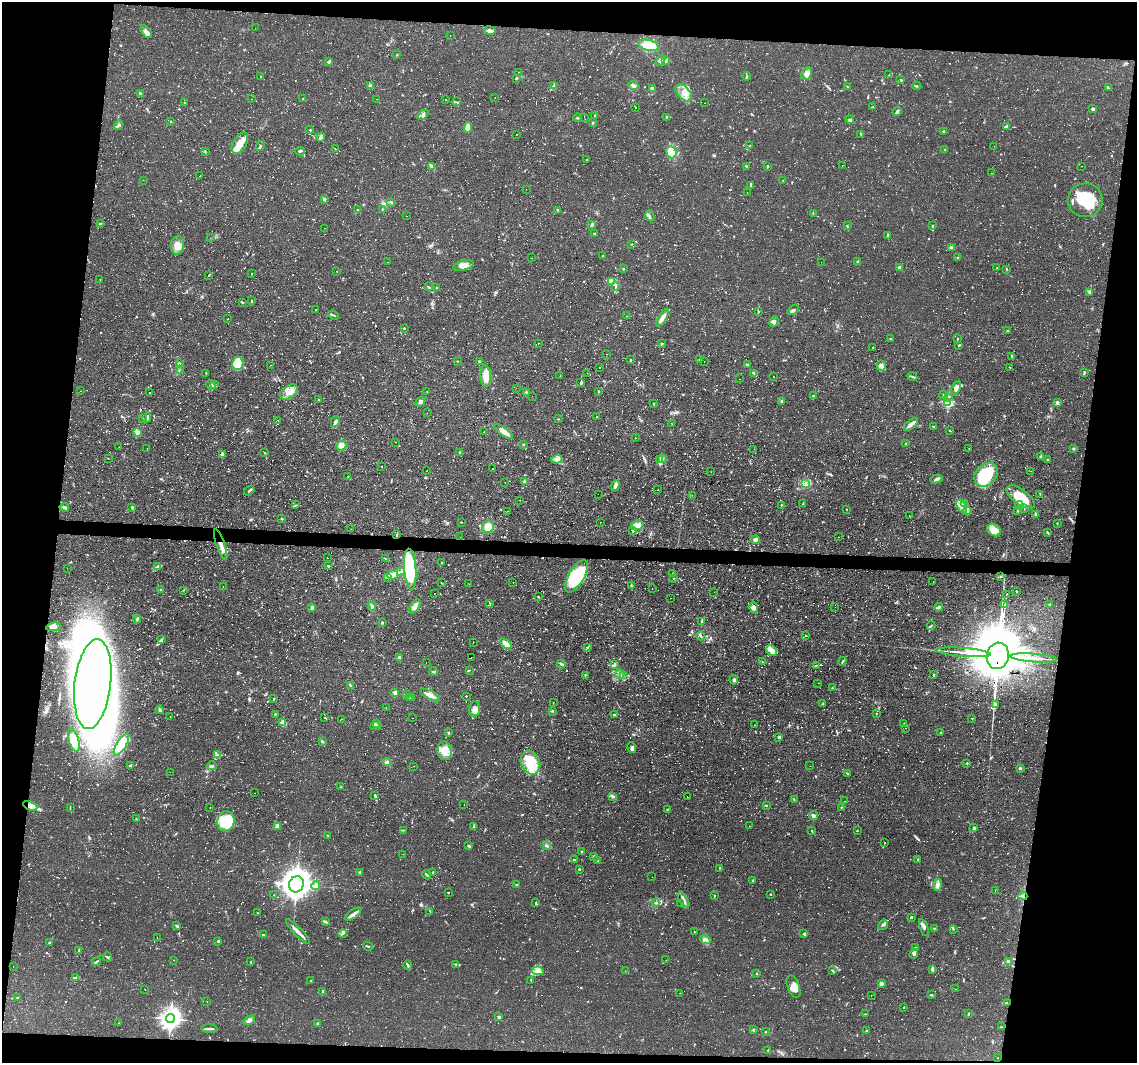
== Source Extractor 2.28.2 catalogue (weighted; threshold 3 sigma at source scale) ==
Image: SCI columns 1-4538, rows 215-4457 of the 4538 x 4561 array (HDU 1 of 3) = the unmasked area's bounding box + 8 px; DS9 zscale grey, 4 x 4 block average (1 PNG px = mean of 4 x 4 image px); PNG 1139 x 1065 px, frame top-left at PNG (2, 2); each listed source drawn as its Kron ellipse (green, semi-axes under 4 px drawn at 4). Shown black and unused: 16% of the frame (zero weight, under 2 of 3 exposures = <1% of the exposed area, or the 3 px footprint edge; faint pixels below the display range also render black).
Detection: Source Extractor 2.28.2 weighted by HDU 2 'WHT'. Background 0.112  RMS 0.0077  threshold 0.0345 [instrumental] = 3 sigma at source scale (4.5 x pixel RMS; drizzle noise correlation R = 1.50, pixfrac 1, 0.05/0.05 arcsec/px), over >= 5 px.
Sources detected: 1919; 20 too faint to see at this stretch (4 x 4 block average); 18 inside a brighter object's white glare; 181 cosmic-ray / hot-pixel residue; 1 long thin detection or spike segment (spike, bleed or trail) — neither listed nor drawn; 37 coinciding with a brighter row at this scale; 63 inside a brighter listed object's ellipse — not listed separately; of the other 1599, all 500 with FLUX_AUTO >= 2.39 (the completeness limit of this list) listed and drawn (1099 fainter detections not listed), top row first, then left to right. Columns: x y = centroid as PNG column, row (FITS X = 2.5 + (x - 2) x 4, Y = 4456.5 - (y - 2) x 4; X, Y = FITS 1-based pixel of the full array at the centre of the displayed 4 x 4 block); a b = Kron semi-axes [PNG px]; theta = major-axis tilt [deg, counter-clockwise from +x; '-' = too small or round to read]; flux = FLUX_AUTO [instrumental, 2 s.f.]
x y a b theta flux
255 28 2 2 - 3.6
490 31 6 2 -9 21
146 32 7 3 -49 21
450 36 2 2 - 2.6
649 45 10 5 -15 100
397 55 3 2 - 2.9
660 60 6 4 51 14
666 60 4 3 - 7.7
328 62 3 2 - 7.1
518 72 2 2 - 4.5
807 74 6 5 - 32
889 75 2 2 - 12
747 76 4 2 - 3.1
261 77 3 2 - 3.6
516 78 2 2 - 6.1
901 80 3 2 - 5.3
634 85 5 3 - 11
370 86 3 3 - 11
554 86 4 2 - 9
916 86 5 2 - 3.6
848 87 2 2 - 2.8
652 88 3 3 - 6.3
1108 88 3 2 - 3.4
140 93 3 2 - 8.2
684 93 10 6 -46 45
495 98 2 2 - 2.7
251 99 2 2 - 2.6
303 99 2 2 - 3.6
376 99 2 2 - 5.3
446 99 2 2 - 5.2
184 102 2 2 - 23
456 102 3 2 - 2.5
704 103 2 2 - 3
636 107 2 2 - 3.8
872 107 3 2 - 4.4
1093 109 4 2 - 11
897 112 5 2 - 13
423 115 6 3 42 14
595 116 2 2 - 3.4
584 117 2 2 - 5.4
666 117 2 2 - 2.4
578 118 4 2 - 5.1
850 120 5 3 - 9.4
171 121 2 2 - 4.3
592 123 2 2 - 4.5
119 125 5 3 - 12
468 127 5 2 - 41
1006 127 3 2 - 12
310 130 2 2 - 3.8
943 131 2 2 - 3.4
516 134 2 2 - 5.6
861 134 4 2 - 3.5
320 137 4 3 - 13
240 143 12 6 59 69
260 146 5 2 - 6.5
749 146 2 2 - 3.1
994 146 2 2 - 4.2
335 149 2 2 - 3.7
945 149 3 2 - 4.7
205 151 3 2 - 3.8
300 151 5 2 - 6.3
671 152 6 5 - 29
587 160 2 2 - 5.8
842 165 2 2 - 13
431 166 2 2 - 5.2
746 166 2 2 - 3.9
767 166 2 2 - 3.3
1081 166 2 2 - 5.1
991 173 2 2 - 3.7
200 176 2 2 - 7.2
143 180 2 2 - 3.9
783 180 2 2 - 2.5
751 186 3 2 - 5
526 190 2 2 - 6.1
747 192 2 2 - 2.5
324 199 3 2 - 9.9
1085 200 17 17 - 180
391 202 3 2 - 4.4
382 209 2 2 - 3
358 210 3 2 - 4.2
558 210 4 2 - 3.7
813 213 3 2 - 2.6
407 216 2 2 - 3.4
650 216 5 2 - 6.4
100 223 3 2 - 5.1
592 225 4 2 - 8.6
847 226 3 2 - 3.1
932 226 2 2 - 3
324 228 2 2 - 2.7
595 234 2 2 - 8.7
888 235 3 3 - 5.7
210 238 2 2 - 3
631 244 2 2 - 2.4
177 245 9 6 85 41
951 247 4 2 - 16
603 256 3 2 - 3.7
531 258 2 2 - 4.2
958 258 3 2 - 2.5
858 261 3 2 - 6.7
387 262 2 2 - 2.6
821 262 2 2 - 4.5
463 265 10 5 14 30
899 268 3 3 - 13
997 268 2 2 - 8.5
623 269 2 2 - 8.6
1006 269 3 2 - 2.7
337 271 2 2 - 11
251 274 2 2 - 11
208 275 3 2 - 2.8
100 279 2 2 - 4.1
611 281 3 3 - 8.4
616 286 2 2 - 3.2
428 287 4 2 - 5
437 288 3 2 - 4
1089 292 2 2 - 2.8
252 301 3 2 - 4.2
242 303 2 2 - 2.4
315 309 2 2 - 4.6
793 310 6 3 31 9.3
758 311 3 2 - 3.6
333 315 6 2 -26 5.9
627 316 2 2 - 12
663 317 10 3 57 38
228 319 2 2 - 3.4
774 321 5 3 - 11
404 328 2 2 - 3.8
1007 331 3 2 - 3
891 339 2 2 - 3.4
957 339 3 2 - 2.7
538 343 2 2 - 4
662 344 2 2 - 3
959 345 2 2 - 5.8
873 347 2 2 - 3.4
607 354 2 2 - 2.5
1012 356 3 2 - 6
700 359 2 2 - 2.8
631 360 2 2 - 3.6
457 361 2 2 - 2.7
479 361 2 2 - 14
704 362 2 2 - 12
179 363 3 3 - 8
238 363 6 5 - 95
747 364 3 2 - 7.5
270 365 2 2 - 2.8
881 366 5 4 - 17
1010 367 3 2 - 4.9
599 368 2 2 - 2.8
179 370 3 2 - 3.3
206 373 3 2 - 3.3
587 373 2 2 - 3.3
754 373 3 2 - 4.8
1084 373 3 2 - 3.9
486 376 11 5 -88 74
560 376 2 2 - 2.6
773 376 2 2 - 3
912 377 5 2 - 5.8
739 379 2 2 - 4.1
581 383 3 2 - 7.2
211 385 5 2 - 11
214 385 3 2 - 10
516 388 2 2 - 2.8
956 388 7 4 66 25
80 391 2 2 - 3.2
427 391 2 2 - 2.6
150 392 2 2 - 4.4
289 392 10 6 36 40
526 392 2 2 - 2.9
598 392 3 2 - 3.3
944 395 4 2 - 4.8
532 396 2 2 - 2.9
813 396 2 2 - 4
949 397 2 2 - 4.2
319 400 3 2 - 4.3
782 401 2 2 - 6.9
420 402 5 3 - 14
948 403 2 2 - 300
1057 403 4 3 - 10
654 404 2 2 - 2.8
427 413 2 2 - 11
596 417 2 2 - 3.9
142 418 2 2 - 2.5
147 418 4 3 - 16
558 419 2 2 - 2.9
278 420 2 2 - 4
335 422 6 3 74 10
671 423 2 2 - 2.6
911 424 8 2 40 24
934 427 3 2 - 4.1
950 431 3 2 - 3.5
137 432 4 3 - 11
484 432 2 2 - 4.4
504 432 11 3 -36 40
635 438 2 2 - 4.8
396 442 2 2 - 6.7
524 444 2 2 - 3.2
906 444 3 2 - 3.8
341 446 5 5 - 28
119 447 2 2 - 10
147 448 2 2 - 2.9
969 448 2 2 - 3.1
754 449 2 2 - 4.4
1074 449 2 2 - 8.2
460 452 4 2 - 6.2
265 453 2 2 - 4.8
222 454 3 3 - 17
1041 457 4 3 - 7.7
108 459 2 2 - 2.8
557 459 5 4 - 17
660 459 4 2 - 4.7
662 459 2 2 - 5
1047 460 2 2 - 3.5
381 466 2 2 - 11
493 469 2 2 - 3.3
427 471 2 2 - 2.6
1030 471 2 2 - 3.3
711 472 2 2 - 4.3
986 475 13 10 45 210
348 477 3 2 - 3.3
936 479 6 3 13 12
524 481 2 2 - 3.2
505 482 2 2 - 6
806 483 3 2 - 6.8
615 485 6 4 72 16
658 490 2 2 - 14
249 491 5 2 - 6.6
598 494 2 2 - 4.7
1040 494 2 2 - 2.5
692 495 2 2 - 3.7
1021 497 17 7 -36 150
520 500 2 2 - 2.6
803 504 2 2 - 7.4
965 504 4 2 - 4.9
296 505 3 2 - 3
781 505 2 2 - 2.8
1019 505 4 2 - 8.3
962 506 7 4 -58 26
64 507 5 3 - 10
132 507 2 2 - 4.1
846 509 2 2 - 2.4
1024 509 2 2 - 4.5
507 511 2 2 - 3.8
967 511 4 2 - 7.3
1018 511 3 2 - 3.9
1035 514 4 2 - 8.4
909 516 2 2 - 3.9
282 519 2 2 - 4.4
461 522 2 2 - 2.9
600 522 2 2 - 4.7
1057 523 2 2 - 3.2
637 525 7 4 18 53
488 527 6 5 - 50
351 529 2 2 - 6.7
994 530 7 6 - 57
633 531 2 2 - 5.8
1047 532 3 2 - 2.6
396 535 3 2 - 2.9
460 537 2 2 - 3
839 537 2 2 - 4
755 540 4 4 - 19
221 544 16 3 -70 29
327 558 2 2 - 4.8
386 559 3 2 - 2.7
442 563 2 2 - 4.5
158 566 2 2 - 4.3
328 566 3 2 - 5.4
67 569 2 2 - 2.5
410 569 20 6 -85 280
401 571 2 2 - 4.1
673 574 2 2 - 3
393 575 5 4 - 21
576 576 18 7 60 280
1001 576 2 2 - 2.7
387 577 2 2 - 4
673 578 2 2 - 2.4
933 582 2 2 - 4.5
442 583 3 2 - 2.6
468 583 2 2 - 2.5
513 583 2 2 - 3.7
631 585 2 2 - 2.8
223 587 2 2 - 12
652 589 2 2 - 7.9
161 590 2 2 - 3.8
183 590 2 2 - 2.4
1017 591 2 2 - 3.3
714 592 2 2 - 2.5
434 593 2 2 - 4
1006 594 2 2 - 14
538 597 2 2 - 4.2
671 598 2 2 - 5.1
490 603 2 2 - 7.5
1004 605 2 2 - 7.6
1050 605 2 2 - 16
372 606 4 2 - 8.6
415 606 8 4 59 33
312 607 4 3 - 9.9
754 607 6 4 -76 17
835 607 2 2 - 3.3
939 607 4 2 - 15
137 619 4 2 - 7.4
702 621 3 2 - 7.2
382 623 3 2 - 5.9
931 626 4 2 - 4.4
54 627 7 4 7 18
805 635 2 2 - 3.5
701 636 4 2 - 4.6
161 640 3 2 - 5.4
473 642 2 2 - 3.1
506 644 6 3 -40 47
587 648 3 2 - 3.7
771 650 6 5 - 22
963 652 28 2 -4 41
998 656 13 11 77 32000
399 657 2 2 - 9.5
471 657 2 2 - 6.1
1033 658 23 2 -4 37
426 662 2 2 - 2.4
762 662 2 2 - 4.5
842 662 4 2 - 5
561 664 4 3 - 6.9
615 665 3 2 - 7
816 665 4 2 - 4.1
469 670 3 2 - 3.4
434 672 4 2 - 7.6
620 674 4 2 - 4.4
585 675 2 2 - 3.1
623 675 3 2 - 7.8
933 675 2 2 - 3.5
734 680 5 3 - 11
818 683 2 2 - 2.6
93 684 45 18 83 5500
350 685 3 2 - 8.7
832 688 3 2 - 3.2
395 693 2 2 - 54
407 694 4 2 - 3.4
430 695 10 4 -27 29
466 696 2 2 - 2.9
409 697 2 2 - 2.7
412 697 2 2 - 2.6
274 699 2 2 - 2.9
553 703 2 2 - 3.8
823 704 3 2 - 3.5
995 705 2 2 - 17
386 707 2 2 - 3.6
475 709 8 5 83 24
160 710 4 2 - 11
552 711 3 2 - 3.3
275 714 2 2 - 3.6
876 714 2 2 - 2.5
615 715 4 2 - 10
170 716 2 2 - 2.8
325 718 3 2 - 2.6
413 718 2 2 - 2.6
972 718 2 2 - 4.4
341 719 2 2 - 2.6
283 722 2 2 - 110
376 724 3 2 - 3.5
904 724 2 2 - 2.9
754 725 2 2 - 5.6
376 726 5 2 - 6.4
906 728 2 2 - 4.3
448 733 3 2 - 4.2
941 733 3 2 - 3.5
779 737 4 3 - 6.5
74 740 12 5 -75 77
322 741 3 2 - 8.3
121 745 12 4 58 150
631 748 5 3 - 10
445 751 9 7 -74 46
217 755 4 2 - 7.2
387 762 4 3 - 14
530 763 12 9 -67 180
967 763 2 2 - 4.2
131 765 3 2 - 7.9
212 766 5 3 - 8
414 766 2 2 - 2.5
810 766 2 2 - 3
1020 768 2 2 - 25
170 772 2 2 - 3.2
848 774 3 2 - 4
341 787 2 2 - 3.2
255 793 2 2 - 2.5
375 795 4 2 - 5.2
612 796 2 2 - 3.8
687 797 2 2 - 3.6
794 800 3 2 - 3
845 801 2 2 - 6.5
464 805 2 2 - 3.3
766 805 2 2 - 3.5
30 806 8 4 -24 28
210 807 2 2 - 2.6
842 807 2 2 - 3.5
70 808 3 2 - 3.3
667 809 3 2 - 2.4
813 816 4 3 - 11
136 819 2 2 - 3
226 821 10 8 81 170
749 826 2 2 - 6.7
277 827 2 2 - 3.4
474 827 4 2 - 5.6
974 828 2 2 - 9.9
403 830 3 2 - 3.3
812 831 3 2 - 3.5
857 831 2 2 - 3.5
328 836 2 2 - 3.7
884 843 2 2 - 3.1
468 846 3 2 - 6.1
547 846 4 2 - 8.3
581 852 3 2 - 4.1
403 854 2 2 - 2.5
593 856 3 2 - 4
918 859 2 2 - 3.4
574 860 2 2 - 5.8
598 861 2 2 - 3
720 868 2 2 - 2.8
579 869 2 2 - 7
359 872 2 2 - 3.5
433 872 2 2 - 10
426 875 5 2 - 5.3
652 877 2 2 - 3.4
752 880 3 2 - 3.8
296 884 8 7 - 5700
517 885 2 2 - 2.4
937 885 6 4 72 17
316 886 4 3 - 19
995 890 2 2 - 4.4
448 892 2 2 - 58
770 894 2 2 - 3.5
274 895 2 2 - 2.5
714 896 3 2 - 2.7
1023 896 4 2 - 6.9
683 900 9 3 -61 15
536 903 4 2 - 3.5
656 903 3 2 - 4.4
681 903 2 2 - 2.5
430 911 3 2 - 2.4
258 913 3 2 - 3.6
353 914 9 3 35 21
911 917 2 2 - 16
326 922 2 2 - 3.3
883 925 5 2 - 8.3
177 926 3 2 - 8.1
924 928 9 3 -72 13
934 928 2 2 - 3.3
953 929 2 2 - 3
298 932 16 2 -46 26
694 932 2 2 - 2.4
343 933 4 2 - 5.9
804 934 3 3 - 5.4
263 935 3 2 - 4
157 938 2 2 - 2.8
705 940 6 2 -21 9.2
218 941 3 2 - 3.5
49 943 3 2 - 3.5
368 946 5 2 - 4.5
915 948 2 2 - 3.9
79 950 2 2 - 4
914 954 5 2 - 8.3
107 957 5 2 - 5.9
174 960 2 2 - 2.8
666 960 2 2 - 2.4
96 962 4 2 - 5.3
251 962 2 2 - 2.8
1008 962 4 2 - 5.7
456 964 4 2 - 5
408 965 5 2 - 6.7
13 966 2 2 - 2.9
932 969 3 2 - 14
538 971 6 3 -9 14
625 971 2 2 - 2.5
832 971 3 2 - 4.5
757 974 2 2 - 3.1
75 977 3 2 - 4.3
311 980 2 2 - 3.5
531 980 2 2 - 3
881 984 3 2 - 18
793 987 11 6 -69 46
144 989 2 2 - 3.1
955 989 2 2 - 3.7
323 992 4 2 - 5.9
680 993 2 2 - 7.2
871 995 2 2 - 3.9
931 995 3 2 - 4.3
18 998 2 2 - 20
207 1001 2 2 - 3.1
1007 1003 2 2 - 2.6
903 1007 2 2 - 37
969 1013 3 2 - 2.8
866 1014 4 2 - 5.2
499 1017 2 2 - 26
170 1019 4 4 - 2400
249 1020 6 4 33 15
119 1023 2 2 - 4.7
318 1024 3 2 - 8.5
1001 1027 3 2 - 2.7
209 1029 8 2 -1 14
753 1029 2 2 - 5.8
867 1031 2 2 - 15
765 1032 3 2 - 3.1
768 1050 2 2 - 2.6
998 1058 2 2 - 4.2
Overlapping masked pixels (flux is a lower limit): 5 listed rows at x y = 396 535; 221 544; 998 656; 93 684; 30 806
Diffuse or blended objects may show on this block-average render without a row.